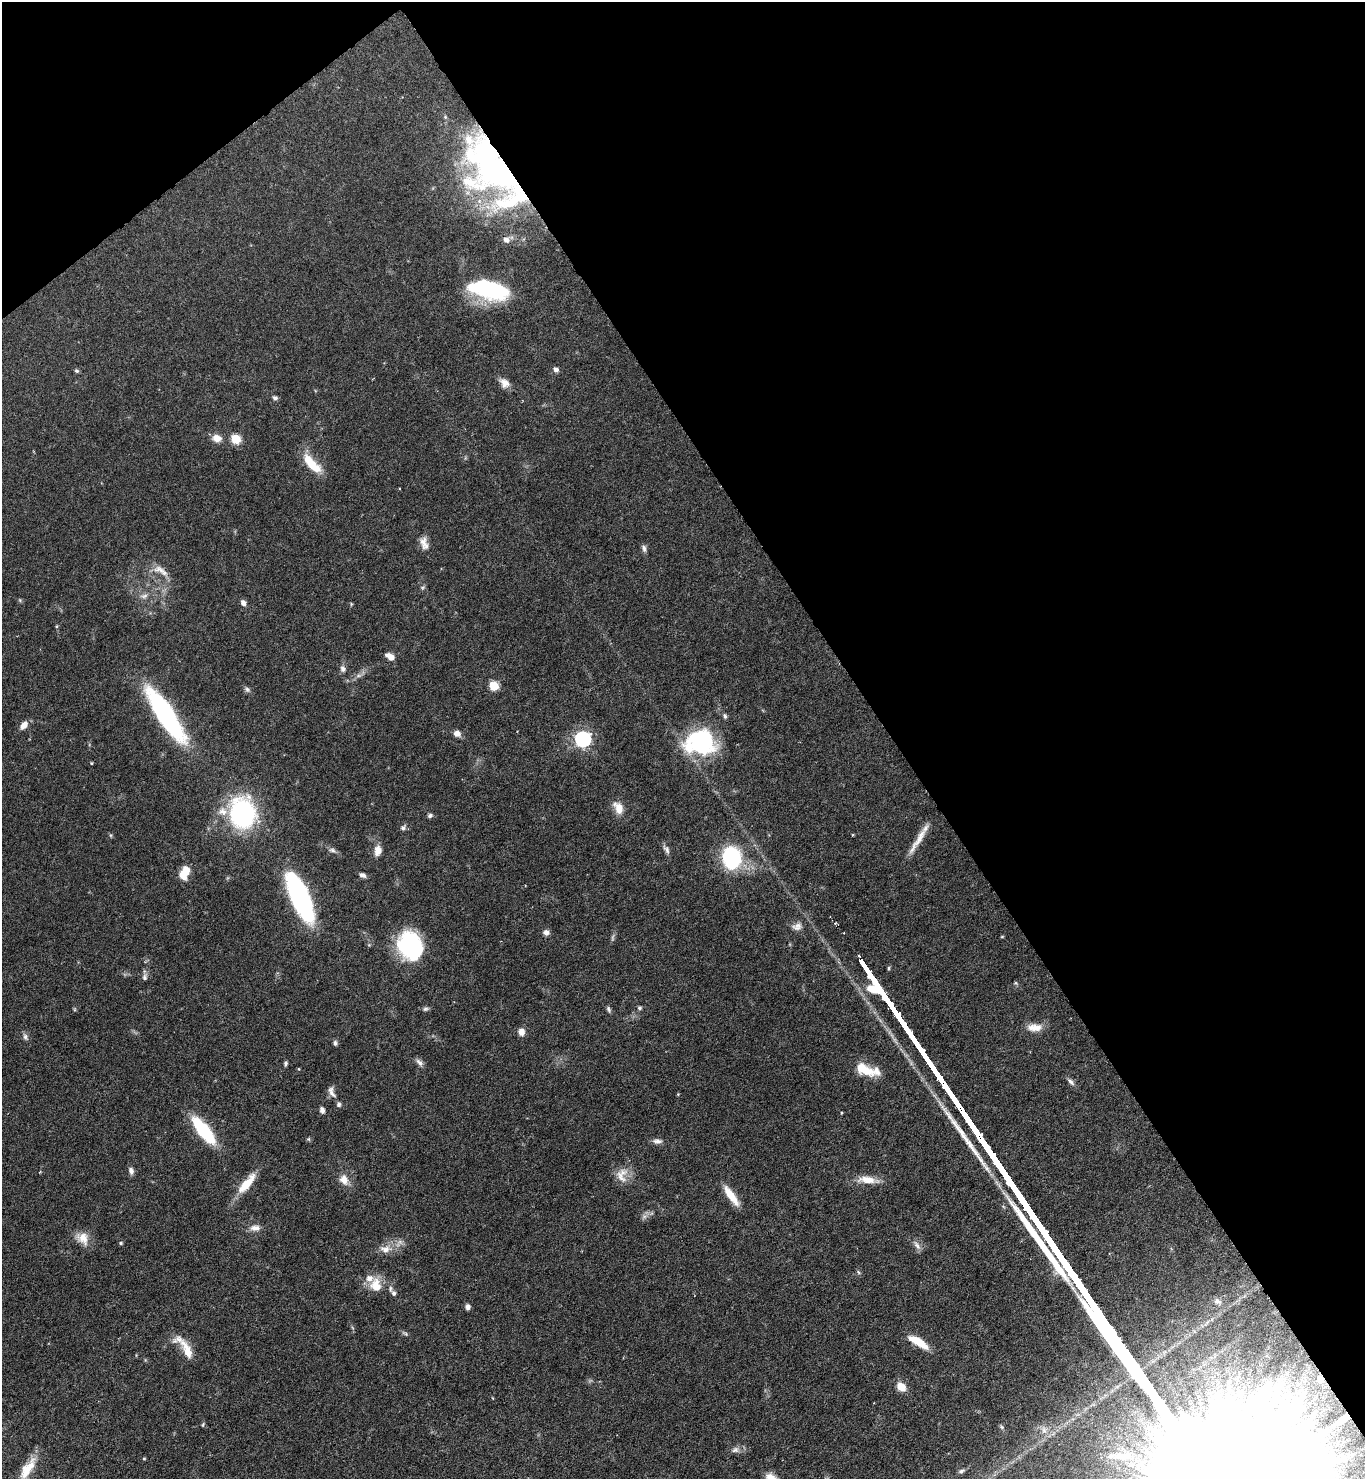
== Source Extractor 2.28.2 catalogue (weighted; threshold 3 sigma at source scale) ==
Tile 3 of 4 x 4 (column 3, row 1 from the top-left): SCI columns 3024-4386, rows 4434-5910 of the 5906 x 5911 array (HDU 1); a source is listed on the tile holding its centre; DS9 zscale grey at full resolution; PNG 1367 x 1481 px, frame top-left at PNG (2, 2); no overlay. Shown black and unused: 38% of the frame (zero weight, under 4 of 7 exposures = <1% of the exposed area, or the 3 px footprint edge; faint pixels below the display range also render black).
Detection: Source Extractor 2.28.2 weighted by HDU 2 'WHT'; one run over the whole footprint, this tile lists its part. Background 0.0625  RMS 0.0028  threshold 0.0115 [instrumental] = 3 sigma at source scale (4.09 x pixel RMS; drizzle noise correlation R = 1.36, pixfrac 0.8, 0.05/0.05 arcsec/px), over >= 5 px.
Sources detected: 114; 2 too faint to see at this stretch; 3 inside a brighter object's white glare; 1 cosmic-ray / hot-pixel residue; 1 long thin detection or spike segment (spike, bleed or trail) — not listed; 9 inside a brighter listed object's ellipse — not listed separately; the other 98 listed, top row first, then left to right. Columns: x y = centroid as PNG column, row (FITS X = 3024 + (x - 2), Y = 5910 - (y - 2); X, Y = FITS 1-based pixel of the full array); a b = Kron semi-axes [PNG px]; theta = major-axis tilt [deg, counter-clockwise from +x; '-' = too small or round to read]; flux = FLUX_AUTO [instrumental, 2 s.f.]
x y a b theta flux
496 174 61 39 -30 61
506 240 7 6 - 1.5
491 290 39 21 -16 23
556 370 5 5 - 1.1
77 371 6 5 - 0.47
505 383 13 10 -37 2
275 398 7 5 -31 0.63
217 438 10 8 -13 2.4
235 439 5 5 - 15
311 464 27 10 -48 7
423 542 15 10 77 1.9
644 548 10 6 -74 0.84
161 571 26 10 -30 3
423 587 6 5 - 0.45
144 596 12 6 11 1.2
20 600 5 5 - 0.33
243 603 6 6 - 1.1
57 626 5 3 - 0.27
390 657 10 6 -32 2.1
343 669 8 7 - 1
494 686 5 5 - 13
247 689 8 6 -57 0.67
165 715 55 14 -57 48
725 716 7 4 -70 0.55
24 725 11 7 48 1.9
457 733 8 7 - 1.6
583 739 7 6 - 82
700 742 31 24 0 30
91 763 4 3 - 0.27
618 808 17 10 -61 3.1
242 813 25 21 -83 43
430 815 6 5 - 0.65
403 828 7 6 - 0.75
918 840 43 6 58 3.9
666 849 12 6 -58 1
332 850 9 6 -22 0.85
378 851 12 8 80 2.3
731 857 15 12 -82 33
185 872 14 8 68 5
362 875 7 5 -24 0.93
300 897 44 15 -66 48
797 927 13 9 22 1.7
546 932 7 6 - 1.2
1002 937 5 3 - 0.25
410 946 31 25 -68 22
145 977 10 7 86 0.85
1016 983 6 4 -71 0.33
640 1008 5 5 - 0.57
426 1009 9 5 17 0.58
608 1009 9 4 -67 0.55
1034 1027 20 10 0 3
521 1032 8 7 - 1.9
25 1037 11 6 -68 0.85
335 1043 6 5 - 0.64
419 1062 12 6 -46 1
285 1064 6 4 63 0.49
933 1068 25 3 -55 1800
299 1069 4 3 - 0.19
866 1070 22 13 -38 4.4
1071 1082 12 5 -43 0.93
332 1092 17 7 -64 1.4
678 1094 4 4 - 0.23
951 1094 25 3 -55 1800
322 1110 6 5 - 1.1
970 1123 28 3 -55 2300
204 1131 23 8 -51 27
308 1139 6 4 -89 0.35
657 1141 13 7 -5 1.2
131 1171 9 6 -79 1.1
622 1175 22 15 81 3.6
344 1180 15 11 -66 2.6
867 1180 26 9 -6 3.9
246 1184 30 10 50 6.1
731 1196 27 7 -54 4.6
255 1228 15 8 0 1.9
83 1238 19 14 -48 3.6
121 1243 5 4 - 0.4
917 1245 15 6 -54 1.3
385 1249 17 10 -2 2.8
858 1272 6 4 -49 0.4
376 1285 19 14 -79 4.8
394 1293 9 7 -58 0.9
1217 1301 11 8 -17 1.2
468 1307 7 5 84 0.93
405 1333 10 4 -31 0.53
918 1342 23 7 -31 6.1
187 1350 28 9 -65 4.2
901 1387 8 6 -46 4.8
1276 1391 27 12 60 6.6
1343 1419 14 5 35 2.8
203 1424 6 3 64 0.3
1002 1427 6 5 - 0.48
1044 1430 10 7 -75 1.5
735 1450 10 7 26 1.2
1121 1456 23 10 -6 3.9
144 1459 4 4 - 0.28
27 1469 35 12 57 6.7
961 1471 8 5 12 0.56
Overlapping masked pixels (flux is a lower limit): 5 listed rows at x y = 496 174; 933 1068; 951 1094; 970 1123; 1343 1419
Isophote crosses this tile's border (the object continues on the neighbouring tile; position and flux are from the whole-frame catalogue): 1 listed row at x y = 27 1469